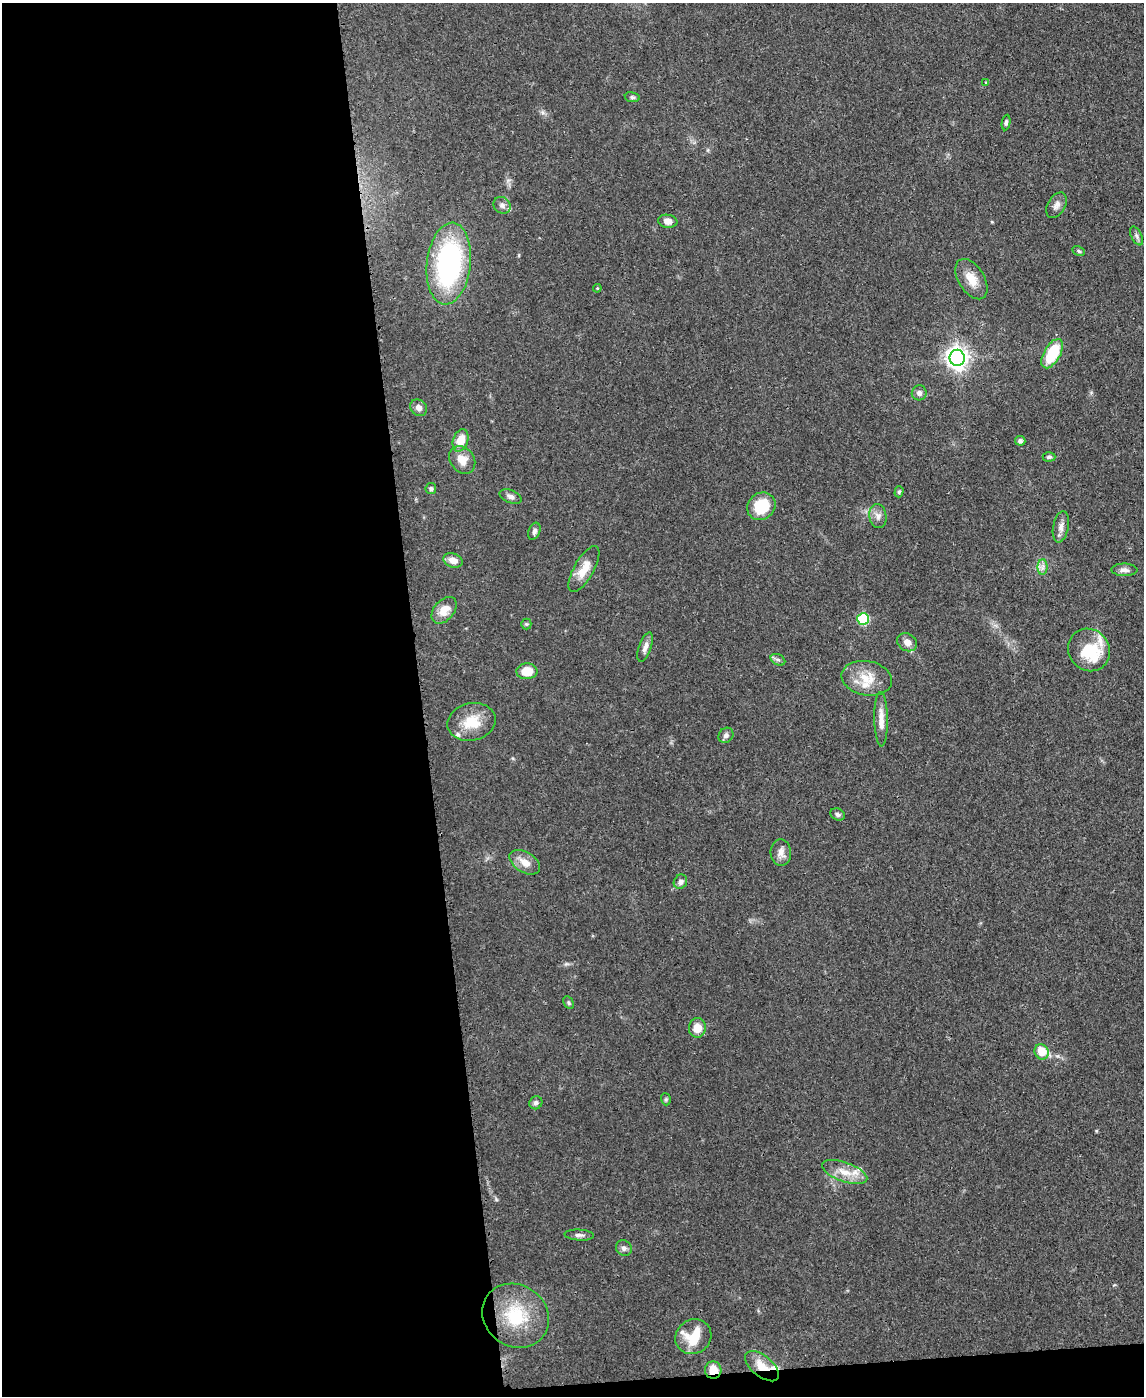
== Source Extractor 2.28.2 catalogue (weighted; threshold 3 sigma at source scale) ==
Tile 9 of 4 x 3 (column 1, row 3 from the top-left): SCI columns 71-1212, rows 203-1596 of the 4717 x 4694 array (HDU 1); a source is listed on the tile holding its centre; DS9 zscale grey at full resolution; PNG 1146 x 1398 px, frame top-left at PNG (2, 3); each listed source drawn as its Kron ellipse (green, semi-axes under 4 px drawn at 4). Shown black and unused: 38% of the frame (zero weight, under 3 of 4 exposures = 9% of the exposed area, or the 3 px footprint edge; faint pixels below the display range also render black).
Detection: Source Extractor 2.28.2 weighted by HDU 2 'WHT'; one run over the whole footprint, this tile lists its part. Background 0.081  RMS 0.0043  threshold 0.0196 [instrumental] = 3 sigma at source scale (4.5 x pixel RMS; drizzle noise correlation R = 1.50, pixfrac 1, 0.05/0.05 arcsec/px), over >= 5 px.
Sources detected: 65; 7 inside a brighter listed object's ellipse — not listed separately; the other 58 listed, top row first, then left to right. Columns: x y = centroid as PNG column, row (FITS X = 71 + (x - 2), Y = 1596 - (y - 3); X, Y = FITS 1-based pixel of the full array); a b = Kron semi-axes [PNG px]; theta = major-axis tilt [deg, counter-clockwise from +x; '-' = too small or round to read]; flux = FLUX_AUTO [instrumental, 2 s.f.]
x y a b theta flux
986 83 4 4 - 0.6
632 97 7 5 -10 0.94
1006 122 8 4 81 0.93
502 205 9 8 - 1.8
1057 205 14 8 60 2.3
668 221 10 6 -7 2.8
1136 236 10 5 -64 1.3
1079 251 6 4 -28 0.75
449 264 41 22 83 81
971 279 22 13 -59 6.7
597 288 4 4 - 0.5
1052 354 16 8 60 19
957 358 8 7 - 320
919 393 7 7 - 1.9
419 408 9 7 -43 2.4
461 440 11 7 72 7.4
1020 441 5 5 - 1.1
1049 457 6 4 1 0.94
462 460 15 12 -52 5.6
431 489 5 5 - 0.88
899 492 5 4 - 0.7
511 497 11 6 -20 1.8
761 506 15 13 41 15
878 516 12 8 -80 2.5
1061 527 16 8 79 2.6
534 531 9 5 70 1.4
453 560 10 7 -18 4
1043 567 8 5 89 1.6
584 569 26 10 60 7.3
1124 570 13 6 -1 2
444 610 15 10 49 6.1
863 619 6 6 - 29
526 624 5 5 - 0.61
907 642 10 8 -31 2.9
645 647 15 6 70 2.5
1089 650 22 20 -47 17
778 660 8 5 -27 1.1
527 671 10 8 2 7.8
867 678 25 17 -10 10
881 719 27 7 -89 4.6
472 722 24 18 13 12
726 735 8 7 - 1.5
838 814 8 5 -24 1.2
781 852 13 10 -86 3.2
525 862 17 10 -32 4.9
680 882 7 6 - 1.9
569 1003 7 4 -61 0.74
697 1028 10 8 88 5.8
1041 1052 8 7 - 8.1
666 1099 6 4 -71 0.63
536 1103 7 6 - 1.3
845 1172 24 9 -20 6.9
579 1235 15 5 -4 1.6
624 1248 8 7 - 1.6
516 1316 35 30 -36 25
693 1337 18 17 - 13
762 1366 20 10 -39 6.9
713 1370 8 8 - 6.4
Overlapping masked pixels (flux is a lower limit): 2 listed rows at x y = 762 1366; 713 1370